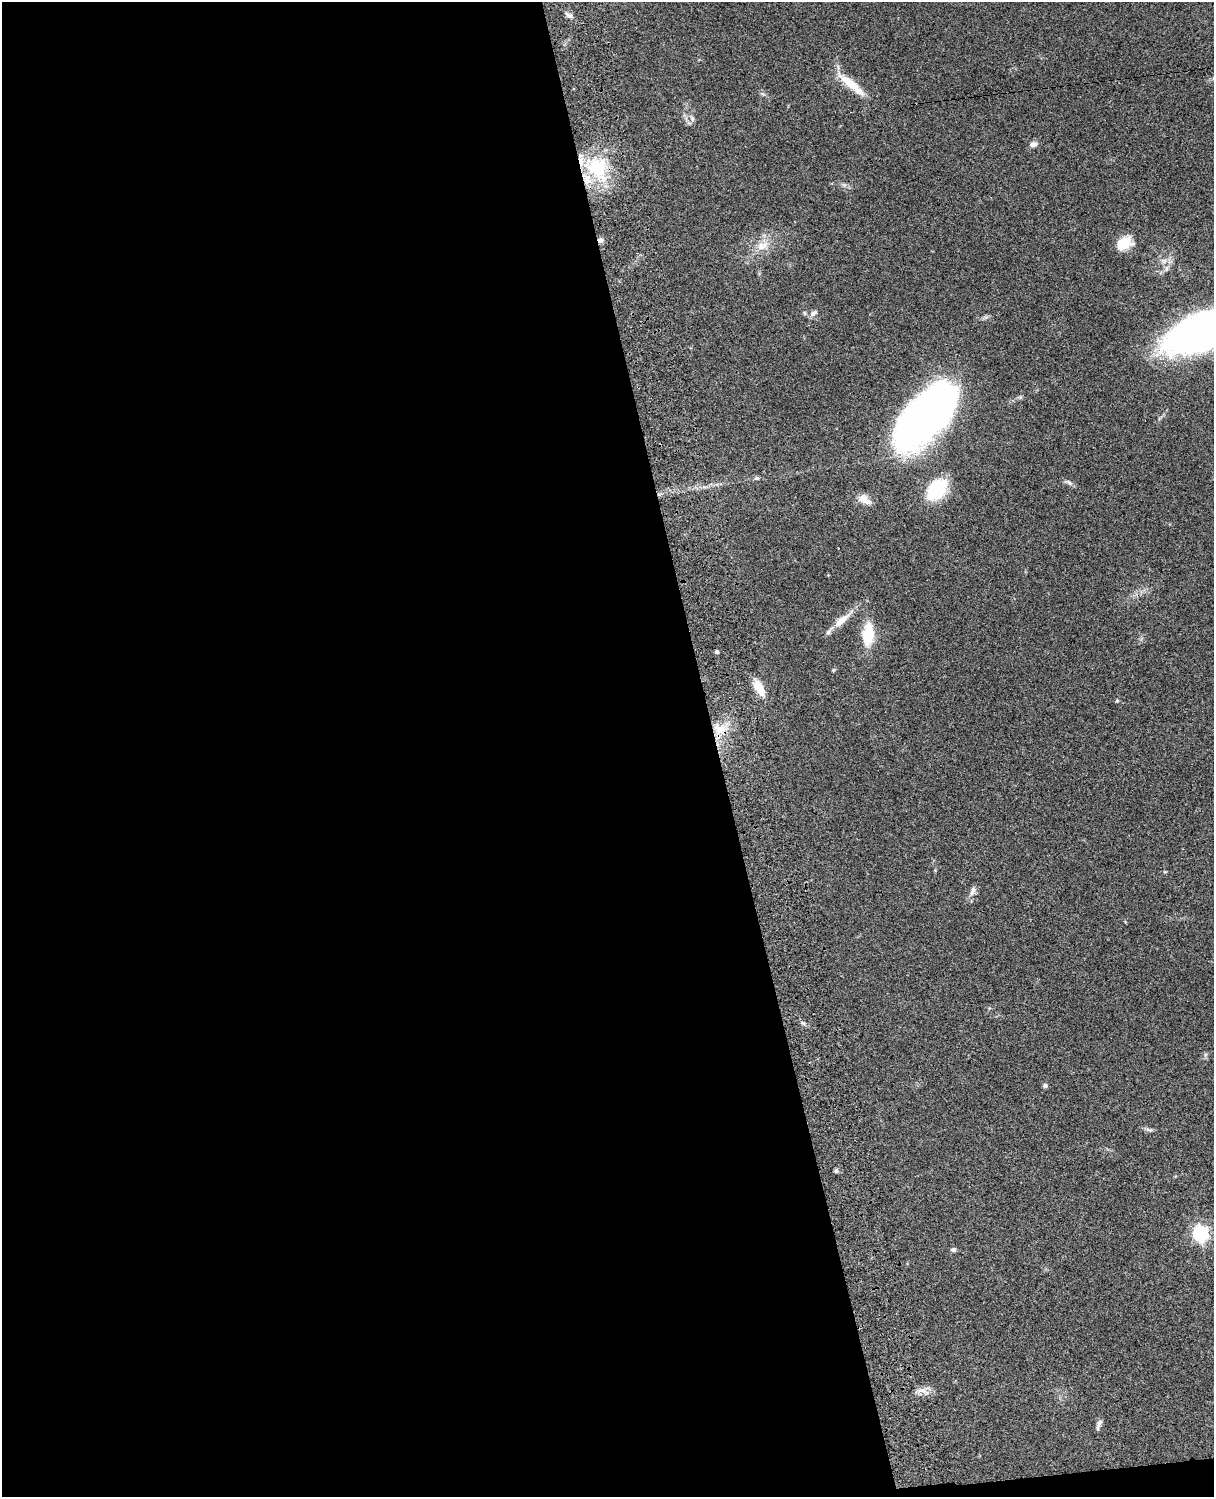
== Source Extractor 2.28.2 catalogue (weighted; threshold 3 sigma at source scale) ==
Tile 9 of 4 x 3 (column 1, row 3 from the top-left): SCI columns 121-1332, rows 276-1770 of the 5086 x 4924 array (HDU 1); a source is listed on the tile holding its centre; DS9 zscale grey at full resolution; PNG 1216 x 1499 px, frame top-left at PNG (2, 2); no overlay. Shown black and unused: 60% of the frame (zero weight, under 3 of 4 exposures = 6% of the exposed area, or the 3 px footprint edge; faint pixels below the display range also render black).
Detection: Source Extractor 2.28.2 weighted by HDU 2 'WHT'; one run over the whole footprint, this tile lists its part. Background 0.0966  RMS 0.0063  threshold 0.0284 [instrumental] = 3 sigma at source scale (4.5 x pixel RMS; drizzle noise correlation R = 1.50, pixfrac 1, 0.05/0.05 arcsec/px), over >= 5 px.
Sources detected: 36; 1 inside a brighter object's white glare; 1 cosmic-ray / hot-pixel residue — not listed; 2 inside a brighter listed object's ellipse — not listed separately; the other 32 listed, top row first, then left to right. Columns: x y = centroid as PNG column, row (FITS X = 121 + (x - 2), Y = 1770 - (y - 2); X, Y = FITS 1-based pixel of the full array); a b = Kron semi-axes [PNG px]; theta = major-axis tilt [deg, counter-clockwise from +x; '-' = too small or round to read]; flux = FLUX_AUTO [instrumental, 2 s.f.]
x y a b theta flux
569 15 12 6 -32 2.4
849 83 35 10 -35 13
692 118 10 5 -57 1.9
1033 144 11 7 12 2.8
597 168 35 26 -61 40
1123 243 16 11 24 14
762 246 19 12 21 8.5
1164 261 9 7 -26 2.9
1167 268 7 4 71 1.3
813 313 12 6 31 2.4
1201 331 63 30 23 310
926 414 69 38 49 270
757 478 7 5 -2 1.1
1069 483 9 6 -45 1.8
936 490 25 16 51 33
864 499 15 9 -31 6.5
842 620 30 9 40 8.8
868 635 16 9 86 29
717 652 5 5 - 1.1
759 688 20 9 -62 10
1117 701 5 4 - 0.73
720 729 22 13 -33 12
1165 872 5 3 - 0.58
972 891 14 7 69 3.1
803 1023 6 4 -19 1.1
1045 1086 5 4 - 1.8
1149 1130 10 5 -17 1.7
836 1171 5 5 - 1.5
1200 1234 7 6 - 160
953 1250 7 5 0 1.5
922 1390 14 6 4 3.8
1099 1423 11 6 69 2.2
Overlapping masked pixels (flux is a lower limit): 1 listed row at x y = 720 729
Isophote crosses this tile's border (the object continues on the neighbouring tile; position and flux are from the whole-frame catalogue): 1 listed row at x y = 1201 331
Unlisted compact peaks at least as high as the median listed source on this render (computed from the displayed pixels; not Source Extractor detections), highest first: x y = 833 670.